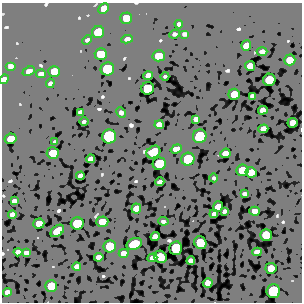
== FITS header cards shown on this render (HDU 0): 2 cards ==
NAXIS1  =                  300
NAXIS2  =                  300

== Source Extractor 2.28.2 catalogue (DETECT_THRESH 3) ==
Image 300 x 300 px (HDU 0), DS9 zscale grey, 1 PNG px = 1 image px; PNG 304 x 304 px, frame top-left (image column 1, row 300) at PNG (2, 3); each listed source drawn as its Kron ellipse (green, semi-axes under 4 px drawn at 4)
Background -5.33e-06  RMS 0.017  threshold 0.0519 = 3 sigma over >= 5 px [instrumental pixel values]
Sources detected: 84; all 84 listed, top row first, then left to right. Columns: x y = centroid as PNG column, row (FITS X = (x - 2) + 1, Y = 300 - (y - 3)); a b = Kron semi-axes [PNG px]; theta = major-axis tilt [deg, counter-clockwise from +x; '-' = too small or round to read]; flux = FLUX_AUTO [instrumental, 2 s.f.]
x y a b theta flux
104 8 6 4 44 3.8
126 18 6 5 - 5.5
179 24 4 4 - 1.5
98 32 6 6 - 9.5
175 34 5 3 - 1.4
184 34 5 4 - 1.4
127 39 6 3 8 1.8
87 40 5 3 - 1.1
246 46 5 5 - 3.9
262 51 5 4 - 1.7
101 54 6 5 - 11
159 56 6 5 - 7.8
290 60 6 5 - 6.1
11 66 5 4 - 1.7
250 66 5 5 - 4.3
107 69 7 6 - 30
29 71 6 4 23 2.1
54 71 6 5 - 5.7
41 74 5 4 - 2.1
148 76 4 4 - 2.6
165 76 4 3 - 0.81
4 79 5 4 - 2.3
269 80 6 6 - 17
50 83 5 3 - 1.2
148 88 6 6 - 23
234 94 5 5 - 6.8
252 96 4 3 - 1.5
263 110 5 4 - 2.9
80 112 4 3 - 1.6
121 113 5 3 - 1.5
196 119 4 4 - 1.9
84 122 4 3 - 1
293 123 5 5 - 4.1
159 125 4 4 - 2.5
263 129 5 4 - 3.2
109 136 7 7 - 92
200 136 7 6 - 24
11 139 6 5 - 5.9
55 142 4 3 - 1.1
176 149 6 4 20 3.4
153 152 7 6 - 7.8
53 153 6 6 - 11
225 153 5 4 - 3.7
91 159 4 4 - 2.5
188 159 6 6 - 26
159 164 6 6 - 23
242 170 6 6 - 11
251 172 5 5 - 5.7
80 176 4 3 - 2.2
214 178 4 3 - 0.86
160 182 4 3 - 1.9
245 194 4 3 - 1.3
14 201 4 3 - 1.8
218 207 5 5 - 5.4
136 208 5 4 - 3.4
224 211 3 3 - 1.3
255 211 5 4 - 3.6
12 214 4 3 - 2
214 214 4 3 - 1.4
163 221 5 3 - 1.3
102 222 6 5 - 7
77 223 6 6 - 20
39 224 5 5 - 5.2
57 231 7 5 38 6.6
266 235 6 6 - 9.3
155 237 4 4 - 2.9
200 243 6 6 - 12
134 244 8 5 23 11
110 246 6 6 - 14
176 248 7 6 - 23
18 252 4 4 - 2.3
257 252 4 4 - 2.3
26 253 4 3 - 2.1
124 253 5 4 - 3.1
99 257 5 4 - 2.9
160 257 6 6 - 9.2
152 258 5 4 - 2.5
191 261 4 4 - 2.2
77 266 4 4 - 2.2
271 268 5 5 - 7.8
208 283 5 4 - 3.1
51 286 6 6 - 11
273 291 7 7 - 56
7 292 4 4 - 2
At the frame edge (FLAGS 8, measured only in part): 1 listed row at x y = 4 79